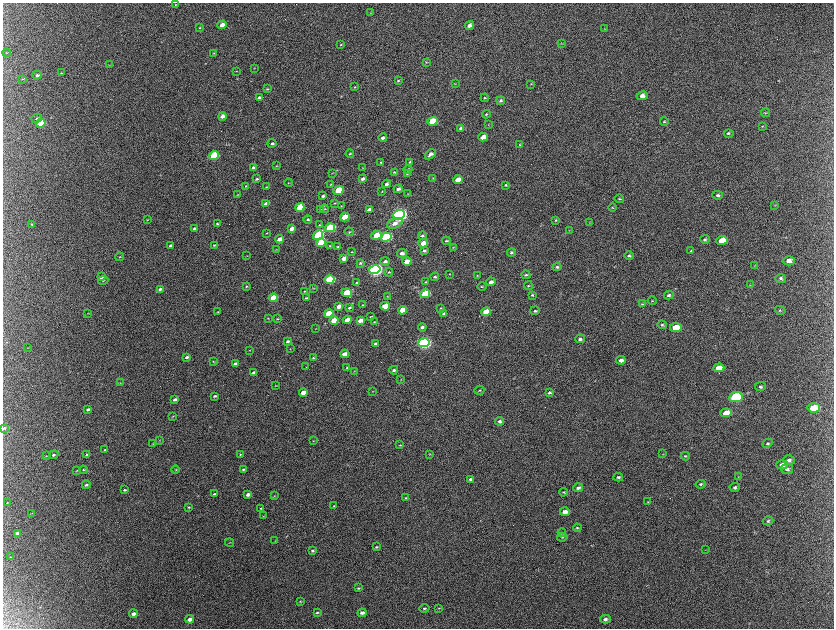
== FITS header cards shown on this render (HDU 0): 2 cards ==
NAXIS1  =                 1663 / length of data axis 1
NAXIS2  =                 1252 / length of data axis 2

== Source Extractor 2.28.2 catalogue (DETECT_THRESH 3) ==
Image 1663 x 1252 px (HDU 0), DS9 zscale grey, zoomed out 1/2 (1 PNG px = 2 x 2 image px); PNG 836 x 630 px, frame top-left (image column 2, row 1251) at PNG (3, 3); each listed source drawn as its Kron ellipse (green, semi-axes under 4 px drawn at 4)
Background 2170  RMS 33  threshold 98.2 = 3 sigma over >= 5 px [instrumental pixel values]
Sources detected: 287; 10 cannot appear on this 1/2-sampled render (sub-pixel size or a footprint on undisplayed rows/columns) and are neither listed nor drawn; the other 277 listed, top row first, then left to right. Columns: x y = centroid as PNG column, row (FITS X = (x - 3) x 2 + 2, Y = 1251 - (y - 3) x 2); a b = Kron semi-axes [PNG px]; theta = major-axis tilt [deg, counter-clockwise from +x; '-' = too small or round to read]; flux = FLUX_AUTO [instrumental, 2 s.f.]
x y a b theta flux
176 5 3 3 - 4.2e+03
371 13 3 3 - 4.3e+03
222 25 5 3 - 4.0e+04
469 25 5 3 - 3.2e+04
200 28 4 3 - 5.4e+03
604 29 3 2 - 3.4e+03
561 43 4 3 - 4.6e+03
341 45 3 3 - 4.8e+03
7 53 4 2 - 4.5e+03
214 53 3 3 - 4.7e+03
426 62 3 2 - 3.6e+03
110 65 3 2 - 2.6e+03
254 68 3 2 - 3.2e+03
236 71 3 2 - 1.9e+03
61 73 3 2 - 2.9e+03
37 75 5 3 - 1.3e+04
23 79 4 2 - 4.8e+03
398 80 4 3 - 7.0e+03
455 84 4 2 - 3.9e+03
531 84 3 3 - 3.6e+03
355 87 4 3 - 5.4e+03
267 89 3 3 - 5.4e+03
642 96 5 4 - 3.6e+04
259 97 4 3 - 1.3e+04
485 98 4 3 - 6.4e+03
501 101 4 4 - 1.1e+04
765 113 4 3 - 4.9e+03
486 114 4 3 - 7.0e+03
222 116 4 3 - 2.6e+04
37 118 5 3 - 8.5e+03
432 121 5 4 - 2.2e+05
664 121 4 4 - 7.6e+03
41 123 5 4 - 3.3e+05
488 125 3 3 - 3.4e+03
762 126 4 3 - 5.5e+03
461 128 4 3 - 1.5e+04
728 133 5 4 - 1.2e+04
483 137 5 3 - 5.5e+04
383 138 4 3 - 1.9e+04
272 143 4 3 - 1.4e+04
520 145 4 3 - 5.1e+03
350 154 4 3 - 6.7e+03
430 154 6 3 41 2.7e+04
214 155 5 3 - 4.4e+05
381 162 4 3 - 6.9e+03
410 162 4 3 - 6.0e+03
276 166 3 3 - 3.7e+03
363 167 4 2 - 3.8e+03
253 168 4 3 - 1.6e+04
408 170 4 4 - 1.3e+04
394 172 4 3 - 6.8e+03
332 173 3 2 - 3.2e+03
407 174 3 2 - 3.4e+03
433 178 3 2 - 4.2e+03
257 179 4 3 - 7.9e+03
362 179 4 3 - 2.1e+04
458 180 5 3 - 8.3e+04
289 183 4 2 - 3.6e+03
331 184 4 2 - 5.3e+03
386 184 4 4 - 1.6e+04
505 185 4 3 - 7.8e+03
246 186 4 3 - 5.4e+03
266 187 4 3 - 5.5e+03
398 189 4 3 - 2.5e+04
338 191 5 3 - 3.1e+05
382 191 3 2 - 4.4e+03
237 194 3 2 - 2.9e+03
408 194 3 2 - 2.7e+03
718 195 5 4 - 1.4e+04
323 196 4 3 - 1.2e+04
619 199 5 3 - 6.5e+03
334 203 4 3 - 5.5e+03
266 204 4 3 - 3.3e+04
775 205 4 2 - 4.0e+03
341 206 3 3 - 4.3e+03
300 207 4 3 - 2.2e+05
612 207 4 3 - 6.3e+03
320 209 4 3 - 6.5e+03
324 209 4 3 - 6.5e+03
369 210 4 3 - 4.2e+04
399 215 6 4 18 2.5e+06
345 217 5 3 - 1.7e+05
308 219 4 3 - 1.0e+04
147 220 3 2 - 3.7e+03
556 220 4 3 - 7.3e+03
589 222 3 2 - 3.6e+03
395 223 8 4 24 4.4e+04
32 224 3 2 - 5.2e+03
217 224 4 3 - 8.1e+03
319 225 4 3 - 5.6e+03
194 228 4 2 - 1.1e+04
330 228 5 3 - 4.9e+05
292 229 4 3 - 4.5e+04
569 230 3 2 - 2.9e+03
349 232 5 3 - 7.0e+03
267 233 3 2 - 4.5e+03
318 235 5 4 - 4.5e+05
376 235 5 4 - 1.8e+05
422 236 4 3 - 1.0e+04
386 237 5 4 - 7.9e+05
279 239 4 3 - 6.1e+04
705 239 5 4 - 1.0e+04
722 240 6 4 9 1.0e+05
446 241 4 3 - 6.3e+03
321 243 5 4 - 3.4e+05
423 243 5 3 - 6.5e+04
214 245 4 3 - 7.3e+03
170 246 4 3 - 1.4e+04
330 246 4 3 - 6.0e+03
338 247 3 2 - 5.6e+03
453 247 3 3 - 4.4e+03
276 250 3 2 - 4.0e+03
424 251 4 3 - 1.5e+04
691 251 4 3 - 7.3e+03
351 252 3 2 - 4.3e+03
511 252 4 3 - 1.0e+04
402 253 5 4 - 2.8e+04
247 256 3 3 - 4.1e+03
629 256 5 3 - 1.1e+04
120 257 4 2 - 3.5e+03
344 258 4 3 - 4.5e+04
385 261 5 3 - 1.9e+04
407 261 4 3 - 9.4e+04
789 261 6 4 0 3.9e+04
360 263 4 3 - 8.0e+03
755 265 3 2 - 3.6e+03
557 267 4 3 - 1.0e+04
375 270 5 4 - 2.0e+06
389 272 4 3 - 7.5e+03
449 274 3 2 - 4.1e+03
526 275 4 3 - 8.9e+03
477 276 3 2 - 3.5e+03
101 277 4 3 - 1.7e+04
435 277 4 3 - 1.1e+04
781 278 5 4 - 1.3e+04
103 280 5 3 - 6.6e+03
330 280 5 4 - 5.2e+05
426 282 3 2 - 5.1e+03
491 282 4 3 - 2.5e+04
357 283 4 3 - 6.4e+03
750 285 4 2 - 3.8e+03
247 286 4 3 - 6.5e+03
528 286 4 3 - 7.7e+03
482 287 4 3 - 5.8e+03
313 288 3 3 - 3.5e+03
160 289 3 2 - 1.3e+04
304 291 3 2 - 4.2e+03
347 293 5 4 - 1.9e+05
425 294 5 3 - 2.6e+05
532 295 4 3 - 8.9e+03
669 295 5 4 - 1.4e+04
387 296 3 3 - 3.8e+03
273 298 4 3 - 1.9e+05
306 298 4 3 - 8.7e+03
652 301 4 2 - 4.6e+03
642 304 4 3 - 6.9e+03
362 305 3 2 - 4.8e+03
339 306 4 3 - 6.1e+04
385 306 5 3 - 1.6e+05
349 308 4 3 - 1.1e+04
441 308 3 3 - 5.6e+03
402 310 4 4 - 8.1e+04
780 310 5 4 - 8.9e+03
535 311 5 3 - 1.2e+04
218 312 3 2 - 3.7e+03
486 312 5 3 - 1.3e+05
87 313 3 2 - 3.0e+03
329 313 5 3 - 2.1e+05
444 314 4 3 - 1.4e+04
370 317 4 2 - 6.3e+03
268 318 3 2 - 3.7e+03
277 319 4 3 - 6.9e+03
347 320 4 3 - 7.9e+04
360 320 4 3 - 4.8e+04
334 321 4 3 - 1.6e+05
374 322 3 2 - 4.9e+03
662 325 5 4 - 1.1e+04
422 327 4 3 - 1.7e+04
316 328 2 2 - 2.3e+03
676 328 6 4 5 2.0e+05
580 339 5 4 - 1.6e+04
288 341 3 3 - 1.4e+04
375 343 3 2 - 1.3e+04
424 343 5 4 - 1.7e+06
28 348 3 2 - 3.6e+03
290 349 3 2 - 2.5e+03
249 350 3 2 - 3.0e+03
344 354 4 3 - 6.8e+04
187 357 4 3 - 1.8e+04
313 357 3 2 - 4.7e+03
621 360 5 3 - 3.1e+04
213 361 3 3 - 5.1e+03
235 364 4 3 - 3.0e+04
306 367 3 2 - 2.0e+03
347 367 3 3 - 5.0e+03
719 368 6 4 5 8.4e+04
394 370 4 3 - 1.3e+04
354 371 4 2 - 3.6e+03
253 372 3 2 - 1.2e+04
401 379 3 2 - 3.0e+03
120 383 4 2 - 3.1e+03
276 386 4 2 - 4.0e+03
760 387 5 4 - 1.2e+04
479 390 5 3 - 7.4e+03
373 391 4 2 - 2.7e+03
303 392 4 3 - 7.9e+04
549 393 4 3 - 1.2e+04
215 396 4 2 - 1.1e+04
736 397 7 5 7 4.4e+05
175 399 4 3 - 2.1e+04
814 408 6 4 4 1.9e+05
88 409 4 3 - 1.6e+04
726 413 6 4 2 1.0e+05
173 416 3 2 - 3.9e+03
500 421 4 3 - 1.6e+04
4 428 4 3 - 6.5e+03
159 440 3 2 - 2.4e+03
313 441 3 2 - 3.1e+03
768 443 5 4 - 1.0e+04
153 444 3 2 - 3.6e+03
400 445 3 3 - 4.2e+03
105 449 3 2 - 4.5e+03
430 454 3 2 - 3.5e+03
663 454 3 2 - 3.7e+03
53 455 5 3 - 1.1e+04
87 455 4 2 - 9.2e+03
240 455 3 2 - 4.8e+03
46 456 3 3 - 4.6e+03
685 456 4 3 - 6.9e+03
789 460 6 4 4 2.2e+04
782 465 6 4 1 2.7e+04
243 469 3 3 - 1.0e+04
787 469 6 5 - 2.0e+04
77 470 4 3 - 5.0e+03
83 470 4 3 - 6.3e+03
176 470 4 2 - 4.4e+03
618 477 5 3 - 1.0e+04
738 477 3 3 - 3.7e+03
470 479 4 3 - 1.2e+04
701 484 5 4 - 1.1e+04
86 485 4 3 - 1.2e+04
735 487 5 4 - 1.4e+04
578 488 5 3 - 1.9e+04
125 490 4 3 - 9.2e+03
563 492 4 3 - 5.9e+03
214 494 4 3 - 8.9e+03
248 494 4 3 - 3.3e+04
274 496 4 2 - 3.4e+03
406 498 3 3 - 6.9e+03
648 502 4 3 - 5.2e+03
7 503 4 2 - 4.5e+03
334 506 3 3 - 4.7e+03
189 507 4 3 - 7.2e+03
261 508 3 3 - 5.9e+03
565 512 5 4 - 4.6e+04
32 513 3 2 - 3.1e+03
263 516 3 2 - 2.6e+03
768 521 5 4 - 1.1e+04
577 528 4 3 - 7.4e+03
17 533 4 3 - 1.4e+04
562 533 4 4 - 8.1e+03
562 537 5 3 - 7.1e+03
275 541 2 2 - 2.6e+03
230 543 4 2 - 3.6e+03
376 547 4 3 - 8.0e+03
705 550 3 2 - 3.3e+03
312 551 4 3 - 9.3e+03
10 557 4 2 - 3.7e+03
358 588 3 3 - 7.0e+03
300 601 4 3 - 5.4e+03
424 608 5 3 - 1.0e+04
439 608 3 2 - 4.1e+03
317 612 4 3 - 8.1e+03
362 613 4 3 - 2.4e+04
133 614 4 3 - 3.3e+04
190 619 4 3 - 4.0e+04
605 619 5 4 - 2.1e+04
At the frame edge (FLAGS 8, measured only in part): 1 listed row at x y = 4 428
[10 sub-pixel or undisplayed-footprint detections neither listed nor drawn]